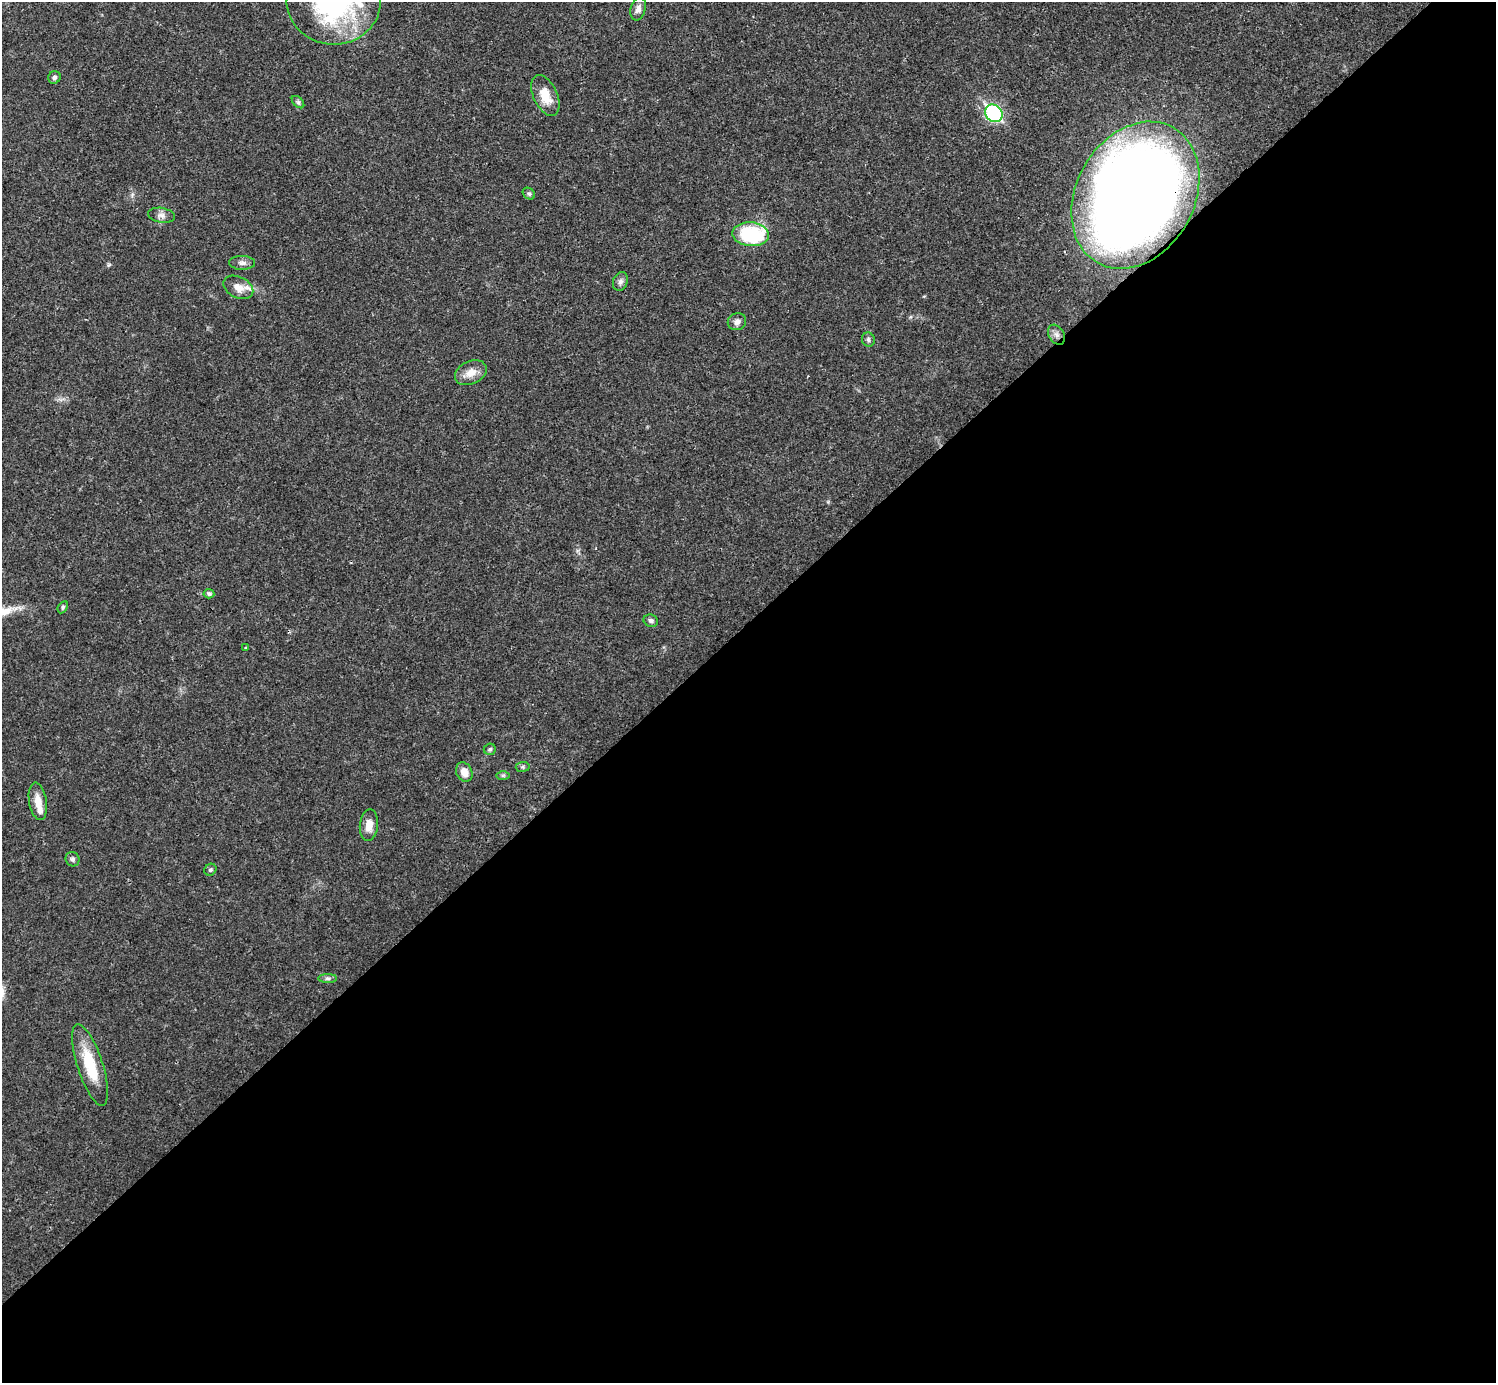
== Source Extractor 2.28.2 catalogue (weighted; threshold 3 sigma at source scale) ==
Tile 15 of 4 x 4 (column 3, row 4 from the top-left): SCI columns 2991-4484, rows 159-1539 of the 5982 x 5981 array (HDU 1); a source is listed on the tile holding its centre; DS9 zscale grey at full resolution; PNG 1498 x 1385 px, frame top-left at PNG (2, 2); each listed source drawn as its Kron ellipse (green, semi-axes under 4 px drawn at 4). Shown black and unused: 55% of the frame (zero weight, under 3 of 4 exposures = <1% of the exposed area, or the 3 px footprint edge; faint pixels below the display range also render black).
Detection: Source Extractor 2.28.2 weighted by HDU 2 'WHT'; one run over the whole footprint, this tile lists its part. Background 0.0208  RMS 0.0022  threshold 0.0101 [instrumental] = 3 sigma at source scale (4.5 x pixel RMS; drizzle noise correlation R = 1.50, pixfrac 1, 0.05/0.05 arcsec/px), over >= 5 px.
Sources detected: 32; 1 inside a brighter listed object's ellipse — not listed separately; the other 31 listed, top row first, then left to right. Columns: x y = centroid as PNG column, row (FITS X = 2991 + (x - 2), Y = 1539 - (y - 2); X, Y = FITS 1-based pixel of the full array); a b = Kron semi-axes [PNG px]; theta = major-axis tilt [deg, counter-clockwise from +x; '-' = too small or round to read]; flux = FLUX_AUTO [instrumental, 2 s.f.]
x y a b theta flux
334 2 47 43 -3 40
638 9 12 7 75 1.2
54 77 6 6 - 0.54
545 96 22 12 -65 4
298 102 7 4 -45 0.4
994 113 9 8 - 34
529 194 7 5 -41 0.43
1135 195 77 59 60 330
161 215 13 7 -9 1.1
751 234 18 12 -4 19
242 263 13 7 -1 0.96
620 281 10 7 69 0.83
238 287 16 10 -27 2.8
737 322 9 8 - 1.1
1057 335 11 7 -57 1.2
868 340 7 6 - 0.55
471 373 16 11 24 2.6
209 594 5 4 - 0.52
63 607 6 4 61 0.39
651 621 7 6 - 0.62
246 647 4 2 - 0.23
490 749 6 5 - 0.4
523 767 7 5 7 0.42
464 772 10 7 -63 2.2
503 775 7 4 0 0.37
38 801 19 8 -81 2.5
369 825 16 9 84 2.4
72 859 7 6 - 0.62
210 870 6 5 - 0.44
328 978 9 4 0 0.55
90 1065 42 12 -72 8.9
Overlapping masked pixels (flux is a lower limit): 1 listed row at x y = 1135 195
Isophote crosses this tile's border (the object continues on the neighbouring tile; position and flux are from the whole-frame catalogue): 1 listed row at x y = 334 2